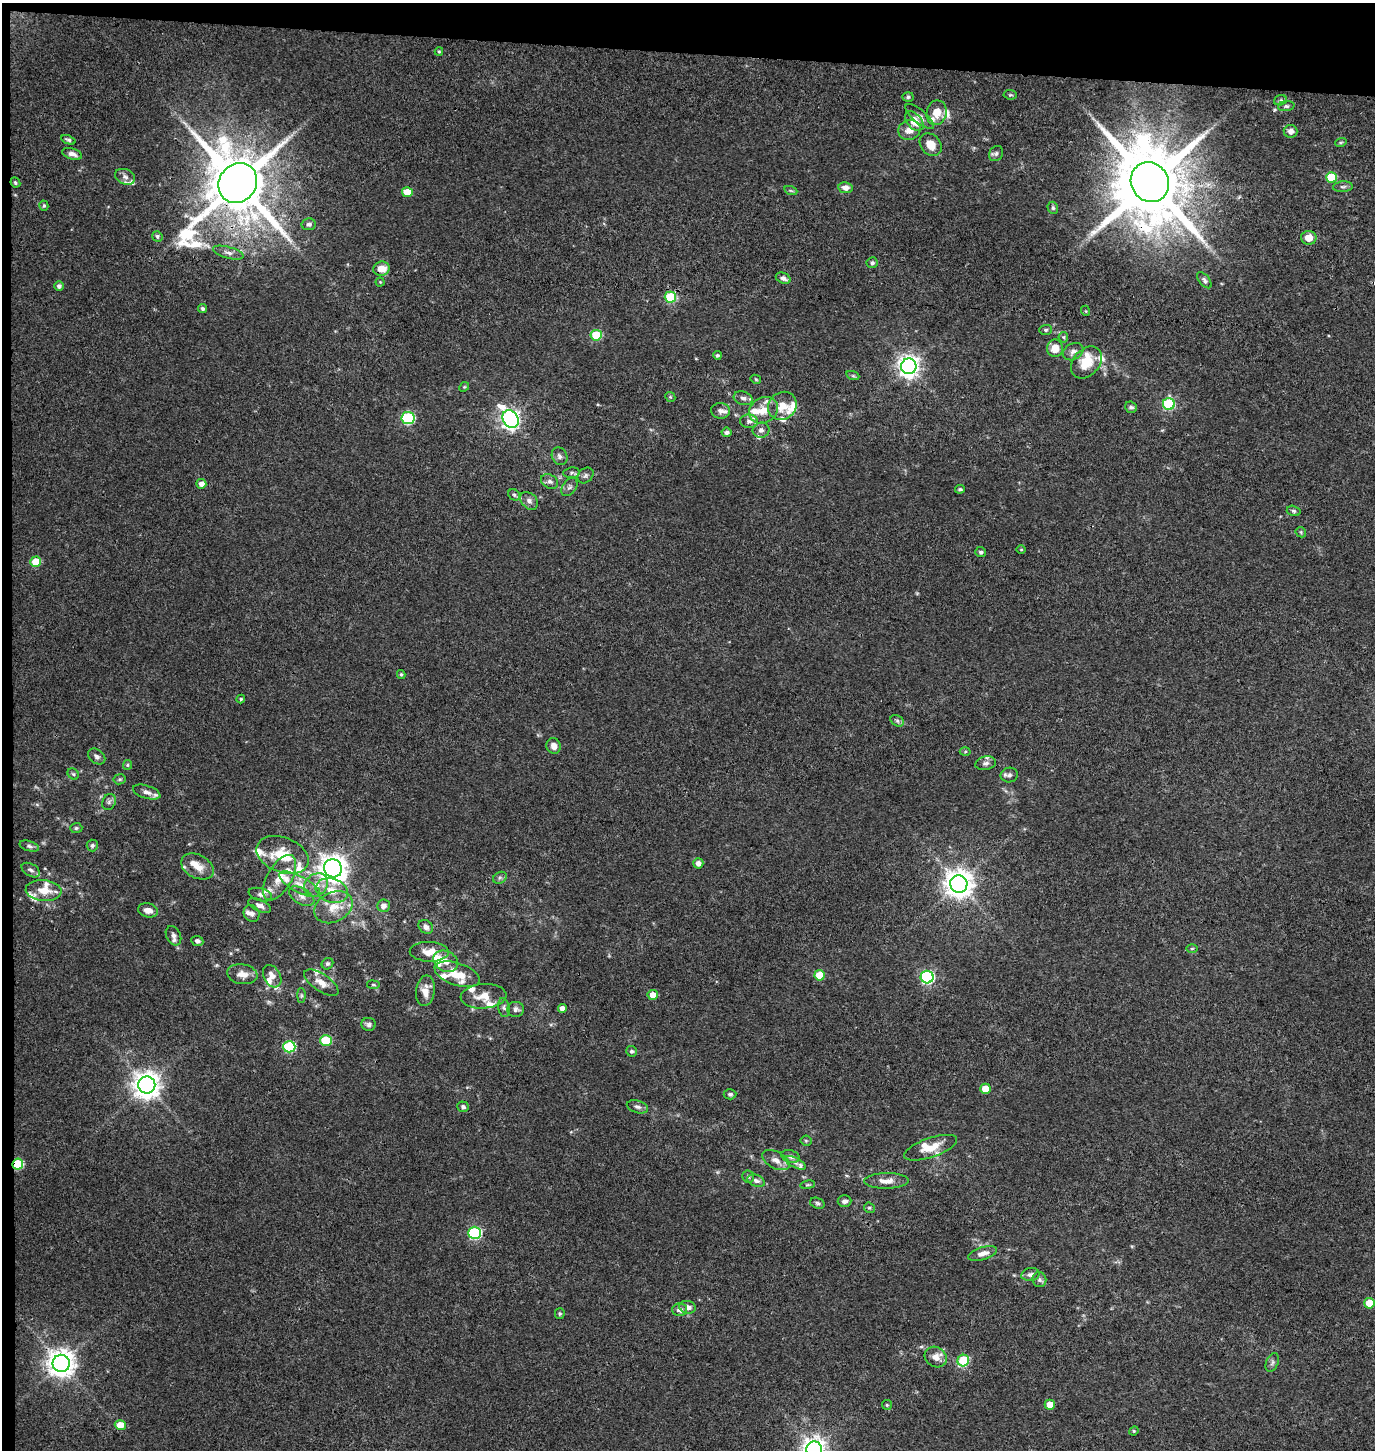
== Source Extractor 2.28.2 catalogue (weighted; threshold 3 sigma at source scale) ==
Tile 1 of 3 x 3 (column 1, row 1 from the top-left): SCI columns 271-1643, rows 2908-4355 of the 4656 x 4358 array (HDU 1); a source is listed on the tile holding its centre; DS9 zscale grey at full resolution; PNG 1377 x 1452 px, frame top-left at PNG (2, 3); each listed source drawn as its Kron ellipse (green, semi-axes under 4 px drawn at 4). Shown black and unused: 4% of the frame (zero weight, under 3 of 4 exposures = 5% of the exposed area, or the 3 px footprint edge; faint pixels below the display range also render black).
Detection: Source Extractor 2.28.2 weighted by HDU 2 'WHT'; one run over the whole footprint, this tile lists its part. Background 0.0326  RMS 0.0041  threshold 0.0183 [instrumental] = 3 sigma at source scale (4.5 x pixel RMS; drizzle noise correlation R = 1.50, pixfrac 1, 0.0396/0.0396 arcsec/px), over >= 5 px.
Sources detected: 206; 1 long thin detection or spike segment (spike, bleed or trail) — neither listed nor drawn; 34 inside a brighter listed object's ellipse — not listed separately; the other 171 listed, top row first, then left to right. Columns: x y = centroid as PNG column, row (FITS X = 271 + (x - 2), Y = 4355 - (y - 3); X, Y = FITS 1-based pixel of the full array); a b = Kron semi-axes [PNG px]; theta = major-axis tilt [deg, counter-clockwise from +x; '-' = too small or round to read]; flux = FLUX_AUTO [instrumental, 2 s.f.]
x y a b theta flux
439 52 4 4 - 0.51
1010 95 7 4 -6 0.61
908 97 5 5 - 0.7
1280 100 6 5 - 0.66
1286 106 8 5 6 0.91
937 113 12 10 78 5
920 116 18 6 -40 2
914 121 11 7 -47 6.9
909 130 11 9 15 3.3
1291 131 7 6 - 1.7
68 140 7 3 -21 0.85
1341 142 6 3 19 0.49
931 145 12 9 -49 4.9
72 154 10 5 -18 2.1
996 154 8 6 55 1.1
125 177 10 7 -22 1.9
1331 177 5 5 - 18
15 182 5 4 - 0.71
1150 182 20 18 -59 5300
238 183 21 18 53 3900
1343 187 10 5 4 1
846 188 7 5 -8 2.6
791 191 6 4 -19 0.68
407 192 5 5 - 8.2
44 206 5 4 - 0.68
1053 208 6 5 - 0.79
309 224 7 6 - 1.3
157 236 5 5 - 0.75
1309 238 7 7 - 4.6
228 253 15 5 -16 2
872 263 5 5 - 1
381 269 8 7 - 5.2
783 278 8 5 -24 1.6
1204 280 10 5 -50 1
380 282 4 4 - 0.42
59 286 5 5 - 1.3
670 297 6 5 - 24
203 309 4 3 - 0.82
1086 311 5 3 - 0.36
1046 330 6 5 - 0.68
596 335 5 5 - 19
1063 337 5 5 - 0.56
1055 348 9 8 - 5.5
1073 352 11 8 30 2.1
717 355 4 4 - 0.68
1086 362 18 13 48 9.6
909 366 8 7 - 260
853 376 6 4 -19 0.6
756 379 5 4 - 0.43
464 387 5 4 - 0.47
670 397 5 4 - 0.53
743 398 9 6 -17 1.6
1169 404 6 6 - 37
782 406 15 13 40 6.3
1131 407 6 5 - 1.1
763 410 15 12 31 6
720 411 9 8 - 1.8
408 418 6 6 - 40
510 419 9 7 -57 180
749 421 9 7 -5 1.7
761 430 8 7 - 1.5
727 432 5 4 - 1.3
560 456 9 7 -62 1.5
571 473 8 5 7 1
586 475 9 6 45 1.2
550 481 9 6 -31 1.5
201 484 5 5 - 2.5
569 487 10 6 54 1.4
960 489 5 4 - 0.73
514 495 6 5 - 0.78
529 501 10 7 -45 1.9
1294 511 7 5 -16 0.79
1301 532 6 4 -47 0.58
1021 549 4 3 - 0.35
981 552 5 5 - 0.98
36 562 5 5 - 12
401 674 4 3 - 0.58
241 699 4 4 - 0.57
897 721 7 5 -31 0.9
554 746 8 7 - 2.6
965 751 5 3 - 0.45
97 756 9 7 -36 1.5
986 763 10 6 11 1.6
127 765 5 4 - 0.53
73 774 6 5 - 0.68
1009 775 9 7 10 1.4
120 779 6 5 - 0.6
147 792 14 6 -18 2
109 802 8 6 62 1.2
76 828 6 5 - 0.7
92 845 6 5 - 0.89
29 846 10 5 -17 1
282 855 27 17 -21 13
698 863 5 5 - 2.2
197 867 17 11 -27 5.2
333 868 9 9 - 460
31 870 10 6 -31 1.3
280 878 25 12 60 7.1
500 878 7 5 29 0.88
300 884 23 8 -28 5.2
959 884 8 8 - 530
316 885 13 10 41 4.7
43 890 18 10 -5 6.1
332 891 16 12 -18 6.8
260 895 12 6 -14 1.5
302 896 14 8 -31 2.7
260 905 12 6 -25 1.8
383 906 6 6 - 2.1
333 907 20 15 28 7.6
148 910 10 7 -12 3.1
251 913 9 7 -57 1.7
426 927 8 6 -39 2
173 936 10 7 -64 1.8
197 941 6 5 - 1.1
1192 948 6 4 0 0.5
429 952 19 10 -2 5.7
446 961 13 10 -30 3.4
327 964 6 5 - 0.81
242 974 15 10 -9 3.9
457 974 23 11 -19 9
820 975 5 5 - 8.2
272 976 12 8 -61 3.1
927 977 6 6 - 63
321 983 20 8 -34 4.1
373 985 6 3 -9 0.45
425 991 15 9 83 4.4
653 995 5 5 - 4.5
301 996 7 4 -90 0.67
484 996 23 12 4 6.3
504 1008 10 5 -81 1.1
562 1008 4 4 - 2.3
516 1009 8 7 - 1.6
369 1024 7 6 - 1.1
326 1041 6 5 - 18
289 1047 6 5 - 36
631 1051 5 5 - 1
147 1085 8 8 - 470
985 1089 5 5 - 6.6
730 1094 6 5 - 0.95
463 1107 6 5 - 0.93
637 1107 11 6 -17 1.4
806 1141 5 5 - 0.62
931 1148 28 9 19 7.2
791 1156 9 6 -17 1.5
776 1160 15 8 -26 3
796 1163 11 5 -26 1.4
18 1164 5 5 - 24
748 1176 6 6 - 0.88
756 1181 9 5 -21 1.4
886 1181 22 7 1 3.8
808 1185 7 3 8 0.58
844 1201 7 6 - 1.6
817 1203 7 5 -18 0.87
869 1208 6 5 - 0.57
475 1233 6 6 - 48
983 1253 15 6 16 2.9
1030 1274 9 6 11 1.4
1039 1280 7 7 - 1.1
1369 1303 5 5 - 9.8
688 1307 8 6 -12 2
680 1310 7 6 - 1.9
560 1313 5 5 - 0.63
936 1357 11 10 - 3.7
963 1361 6 5 - 21
1272 1362 10 6 68 1.2
61 1363 8 8 - 460
887 1405 5 5 - 0.58
1050 1405 5 5 - 5.6
120 1425 5 5 - 6.2
1134 1431 5 4 - 0.54
814 1449 8 8 - 320
Overlapping masked pixels (flux is a lower limit): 6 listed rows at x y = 1150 182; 238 183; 381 269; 510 419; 18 1164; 61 1363
Isophote crosses this tile's border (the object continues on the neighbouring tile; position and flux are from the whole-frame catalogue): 1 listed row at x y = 814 1449